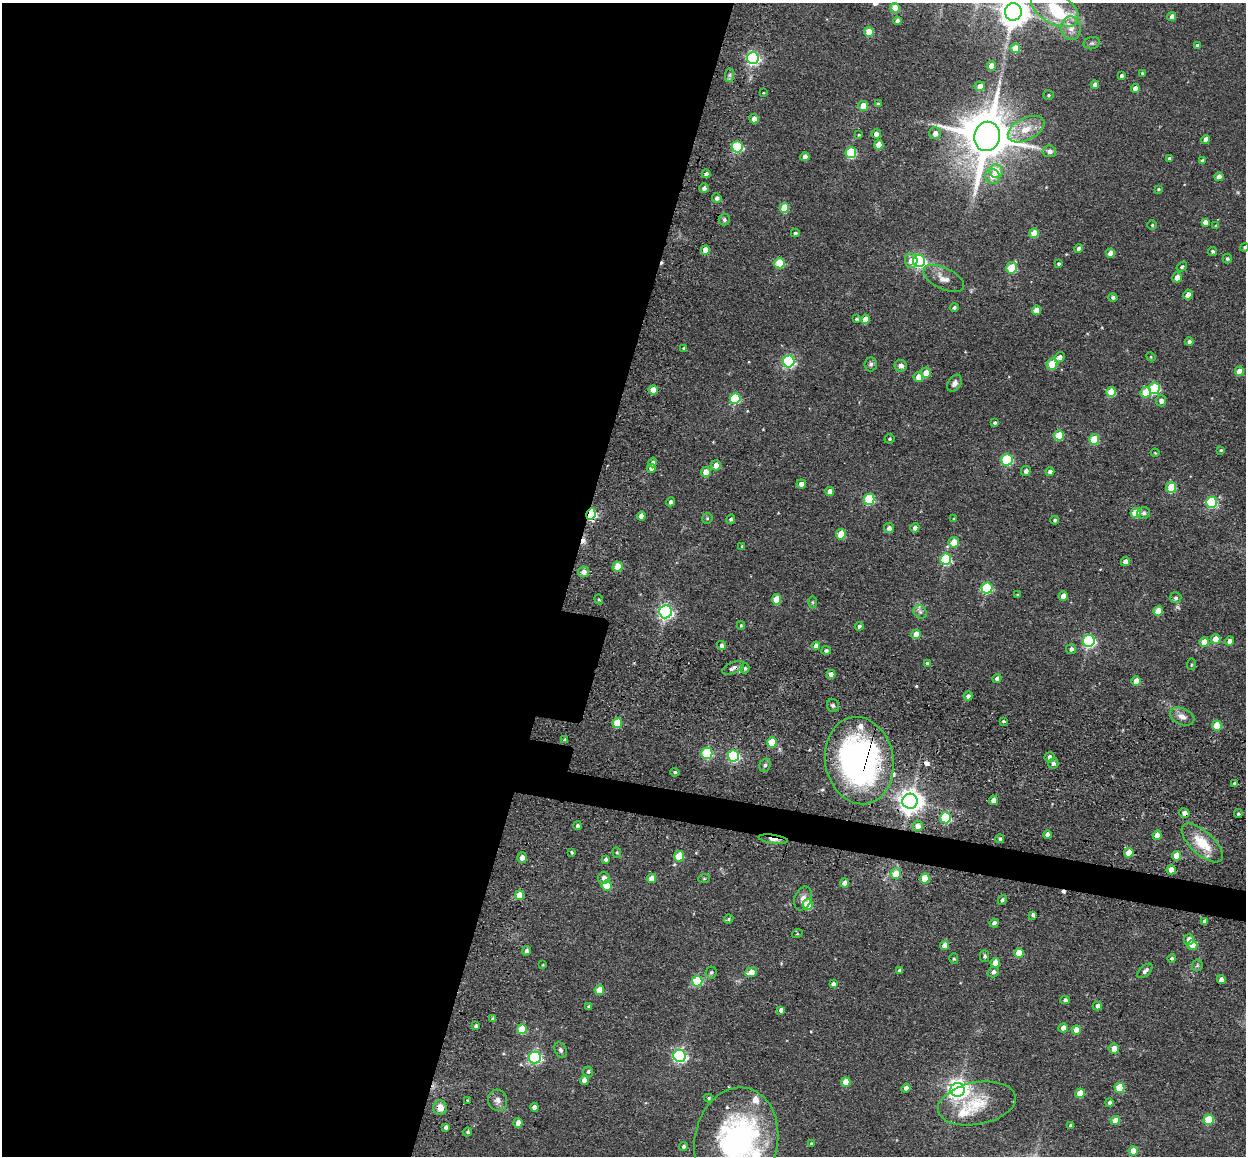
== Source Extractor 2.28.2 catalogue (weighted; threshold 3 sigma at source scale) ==
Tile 5 of 4 x 4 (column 1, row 2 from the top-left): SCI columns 86-1329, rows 2559-3712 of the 5224 x 5246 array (HDU 1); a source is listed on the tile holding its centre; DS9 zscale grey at full resolution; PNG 1248 x 1158 px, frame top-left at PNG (2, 3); each listed source drawn as its Kron ellipse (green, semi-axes under 4 px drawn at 4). Shown black and unused: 48% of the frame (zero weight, under 3 of 4 exposures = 9% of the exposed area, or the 3 px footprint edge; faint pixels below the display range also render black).
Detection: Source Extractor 2.28.2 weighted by HDU 2 'WHT'; one run over the whole footprint, this tile lists its part. Background 0.0665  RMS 0.0085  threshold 0.038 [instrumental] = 3 sigma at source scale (4.5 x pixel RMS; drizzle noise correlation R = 1.50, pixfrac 1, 0.05/0.05 arcsec/px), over >= 5 px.
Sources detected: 274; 4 cosmic-ray / hot-pixel residue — neither listed nor drawn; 9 inside a brighter listed object's ellipse — not listed separately; the other 261 listed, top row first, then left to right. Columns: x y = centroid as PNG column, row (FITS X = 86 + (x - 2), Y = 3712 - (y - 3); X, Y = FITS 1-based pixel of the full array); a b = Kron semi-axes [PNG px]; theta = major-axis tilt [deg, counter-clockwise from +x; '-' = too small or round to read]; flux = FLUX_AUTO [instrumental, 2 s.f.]
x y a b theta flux
895 8 5 5 - 14
1055 9 26 15 -29 38
1013 12 9 8 - 1200
1172 17 4 4 - 4.5
897 21 4 4 - 3.6
1071 28 12 10 -83 6.9
869 32 5 5 - 20
1092 43 8 6 14 1.8
1197 46 4 3 - 2.1
1015 48 5 5 - 14
753 58 6 6 - 150
991 66 5 4 - 8.9
1142 73 3 3 - 1
730 75 7 4 89 1.9
1121 76 3 3 - 1.8
1095 84 4 4 - 3.8
980 86 5 5 - 6.9
1135 88 4 4 - 5.5
763 93 4 3 - 0.65
1049 95 5 4 - 1.1
878 104 4 4 - 1.3
863 106 5 5 - 14
754 119 5 4 - 6.4
1026 129 20 11 27 15
935 133 6 5 - 5.3
876 134 4 4 - 5.9
859 135 4 3 - 0.79
987 136 15 13 79 4700
1206 140 4 4 - 5.3
879 145 4 4 - 12
737 147 5 5 - 74
1049 151 7 6 - 3.6
851 153 5 5 - 57
805 157 4 4 - 6.2
1169 158 3 3 - 1.2
1202 161 4 4 - 2.8
996 171 7 6 - 17
706 174 4 4 - 2.7
992 176 7 7 - 7
1219 177 4 4 - 7.1
704 188 5 4 - 3.2
1158 189 3 3 - 0.97
717 198 5 4 - 2.4
784 208 5 5 - 23
724 220 6 5 - 1.9
1205 222 4 4 - 3.9
1152 225 4 4 - 1.1
1216 226 4 3 - 0.91
795 233 4 4 - 1.6
1034 233 5 5 - 20
1245 247 4 4 - 1.2
1079 249 4 4 - 4.3
705 250 5 4 - 10
1212 251 4 4 - 1.3
1110 253 4 4 - 8.7
1227 259 5 4 - 1.4
911 261 7 6 - 5.8
919 261 6 6 - 160
779 263 5 5 - 32
1059 264 4 3 - 1.5
1182 267 5 4 - 1.3
1012 268 6 5 - 32
1177 277 5 4 - 8.3
944 278 22 10 -27 9
1188 295 5 4 - 5.8
1113 297 5 4 - 1.9
954 307 4 4 - 2
1036 310 4 4 - 12
856 319 4 3 - 1.3
865 319 4 4 - 9.6
1189 342 4 4 - 1.9
684 349 4 3 - 1.6
1060 357 6 4 44 4.3
1151 357 5 3 - 0.78
789 361 6 6 - 110
871 364 7 6 - 2
1052 364 6 5 - 28
901 366 6 5 - 3.6
1239 371 5 4 - 12
926 373 5 5 - 10
918 377 5 4 - 10
954 383 9 6 57 3.6
1154 388 5 5 - 62
653 390 4 4 - 11
1111 392 5 5 - 25
1146 392 5 5 - 23
735 398 5 5 - 59
1161 401 5 5 - 4.3
995 423 3 3 - 1.5
1059 435 5 5 - 24
889 439 5 4 - 1.2
1094 439 5 5 - 31
1221 450 4 4 - 1.1
1155 453 4 4 - 0.73
1007 460 6 5 - 67
653 462 5 4 - 2.1
716 465 5 5 - 7.1
651 468 4 4 - 3.7
1026 471 5 5 - 3.2
706 472 5 5 - 13
1050 472 4 4 - 3
801 484 4 4 - 6.1
1171 487 5 5 - 31
829 491 4 4 - 5.3
869 499 5 5 - 57
670 502 5 4 - 2.1
1212 502 5 5 - 69
1136 513 5 5 - 27
1144 513 6 5 - 2
591 514 6 4 80 110
641 516 4 4 - 5.4
707 518 5 5 - 1.2
731 519 5 4 - 1.5
953 519 4 3 - 0.94
1055 520 4 4 - 1.5
889 528 5 5 - 3.5
915 528 5 4 - 3.5
841 534 5 5 - 21
954 542 5 5 - 15
742 547 4 4 - 1.4
946 559 5 5 - 69
1125 562 5 4 - 5.3
617 566 5 5 - 19
584 572 5 5 - 5.3
987 588 5 5 - 66
1017 594 3 3 - 0.96
1063 596 4 4 - 7.9
1176 598 6 5 - 2
599 599 5 4 - 1.1
777 599 5 5 - 17
812 602 6 4 90 1.1
1158 611 5 4 - 16
665 612 6 6 - 190
920 612 7 6 - 2.4
741 625 4 3 - 1
859 626 4 4 - 2.2
916 634 5 4 - 10
1216 639 5 5 - 13
1089 641 6 6 - 130
1229 641 5 4 - 4.4
1204 642 5 4 - 14
722 645 4 4 - 3
816 646 4 4 - 5.3
1071 649 5 5 - 2.7
826 650 5 4 - 1.7
927 663 4 4 - 1.5
1191 664 6 3 81 0.88
733 668 11 5 23 4.2
745 668 5 4 - 1.6
831 674 4 4 - 5.4
997 678 4 4 - 2.4
1136 681 5 4 - 16
968 696 4 4 - 3.2
833 705 6 6 - 1.8
1182 716 13 8 -24 5.5
1003 721 4 3 - 1.3
617 723 5 5 - 23
1217 726 5 5 - 20
565 740 4 3 - 2.9
772 742 5 5 - 24
707 753 5 5 - 60
734 756 6 5 - 100
1049 757 5 5 - 3.7
859 761 44 34 -80 300
1053 763 5 5 - 2.7
765 765 7 5 72 1.9
675 772 5 4 - 1.8
1234 783 3 2 - 0.97
993 800 4 4 - 7.1
910 801 7 7 - 760
1184 813 5 4 - 5.3
1238 814 4 4 - 1.4
945 818 5 5 - 64
577 826 4 4 - 1.7
917 826 5 5 - 6
1047 835 4 4 - 3.4
1157 835 4 4 - 9.9
773 839 15 4 -8 5.3
1000 839 4 4 - 1.7
1202 843 26 11 -42 24
571 852 4 3 - 1.3
617 852 5 4 - 1.1
1129 853 5 4 - 17
679 856 5 5 - 26
1177 856 5 4 - 16
522 858 5 5 - 5.2
605 859 4 4 - 2.3
1171 870 4 4 - 12
896 874 5 5 - 15
604 878 6 5 - 5.6
652 878 4 4 - 9.1
925 878 5 5 - 24
704 879 6 4 19 1.1
845 883 4 4 - 6.3
607 885 5 5 - 31
520 895 5 4 - 15
803 898 12 8 70 5
1002 900 5 4 - 2
808 905 5 5 - 32
1033 915 4 4 - 2.2
728 919 5 3 - 1.3
1205 921 4 4 - 2.7
994 923 4 4 - 3.1
797 934 5 3 - 0.68
1189 940 5 5 - 7.1
945 945 4 4 - 9.8
1192 945 5 5 - 14
526 951 5 4 - 2.6
1019 953 5 5 - 14
984 956 6 4 90 1.6
1172 958 4 4 - 1.4
954 959 5 4 - 1.1
995 963 5 4 - 11
543 965 3 2 - 0.65
1197 965 6 5 - 1.3
900 971 4 3 - 2
1145 971 9 5 43 2.7
711 972 6 5 - 1.5
751 972 6 4 22 8.8
993 972 6 5 - 2.7
1221 980 4 4 - 4.5
697 981 5 5 - 51
833 984 4 4 - 3
599 990 5 5 - 18
1065 1000 4 4 - 2.1
589 1006 4 3 - 1.4
1097 1006 5 4 - 3.9
781 1010 4 4 - 4.3
493 1019 4 4 - 2.6
476 1026 4 3 - 1.9
1063 1028 4 4 - 7.1
522 1029 5 5 - 26
1076 1030 4 4 - 9.3
1114 1049 5 5 - 8.4
561 1050 8 5 -64 2.1
680 1056 6 6 - 170
535 1057 6 6 - 120
588 1072 5 5 - 2.1
584 1080 4 4 - 6.2
846 1082 5 4 - 17
906 1088 4 4 - 4.3
1120 1088 5 5 - 30
958 1090 7 7 - 490
1080 1093 5 4 - 15
709 1098 4 4 - 1.3
467 1100 3 2 - 0.63
498 1100 11 9 -68 4.5
977 1103 39 21 11 31
1109 1103 4 4 - 1.9
534 1107 4 4 - 5.1
440 1108 7 6 - 8.5
1209 1120 5 5 - 37
1115 1121 4 4 - 11
518 1123 5 4 - 5.7
1070 1126 3 3 - 1.6
446 1127 4 3 - 2.9
468 1132 5 4 - 1.4
736 1141 54 41 79 160
811 1144 3 3 - 1
683 1146 4 4 - 2.2
1133 1151 5 4 - 13
Overlapping masked pixels (flux is a lower limit): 9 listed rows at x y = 737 147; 591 514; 733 668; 859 761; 910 801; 1184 813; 773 839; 1171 870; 440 1108
Isophote crosses this tile's border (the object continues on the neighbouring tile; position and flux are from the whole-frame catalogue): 3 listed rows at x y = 1013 12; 1245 247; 736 1141